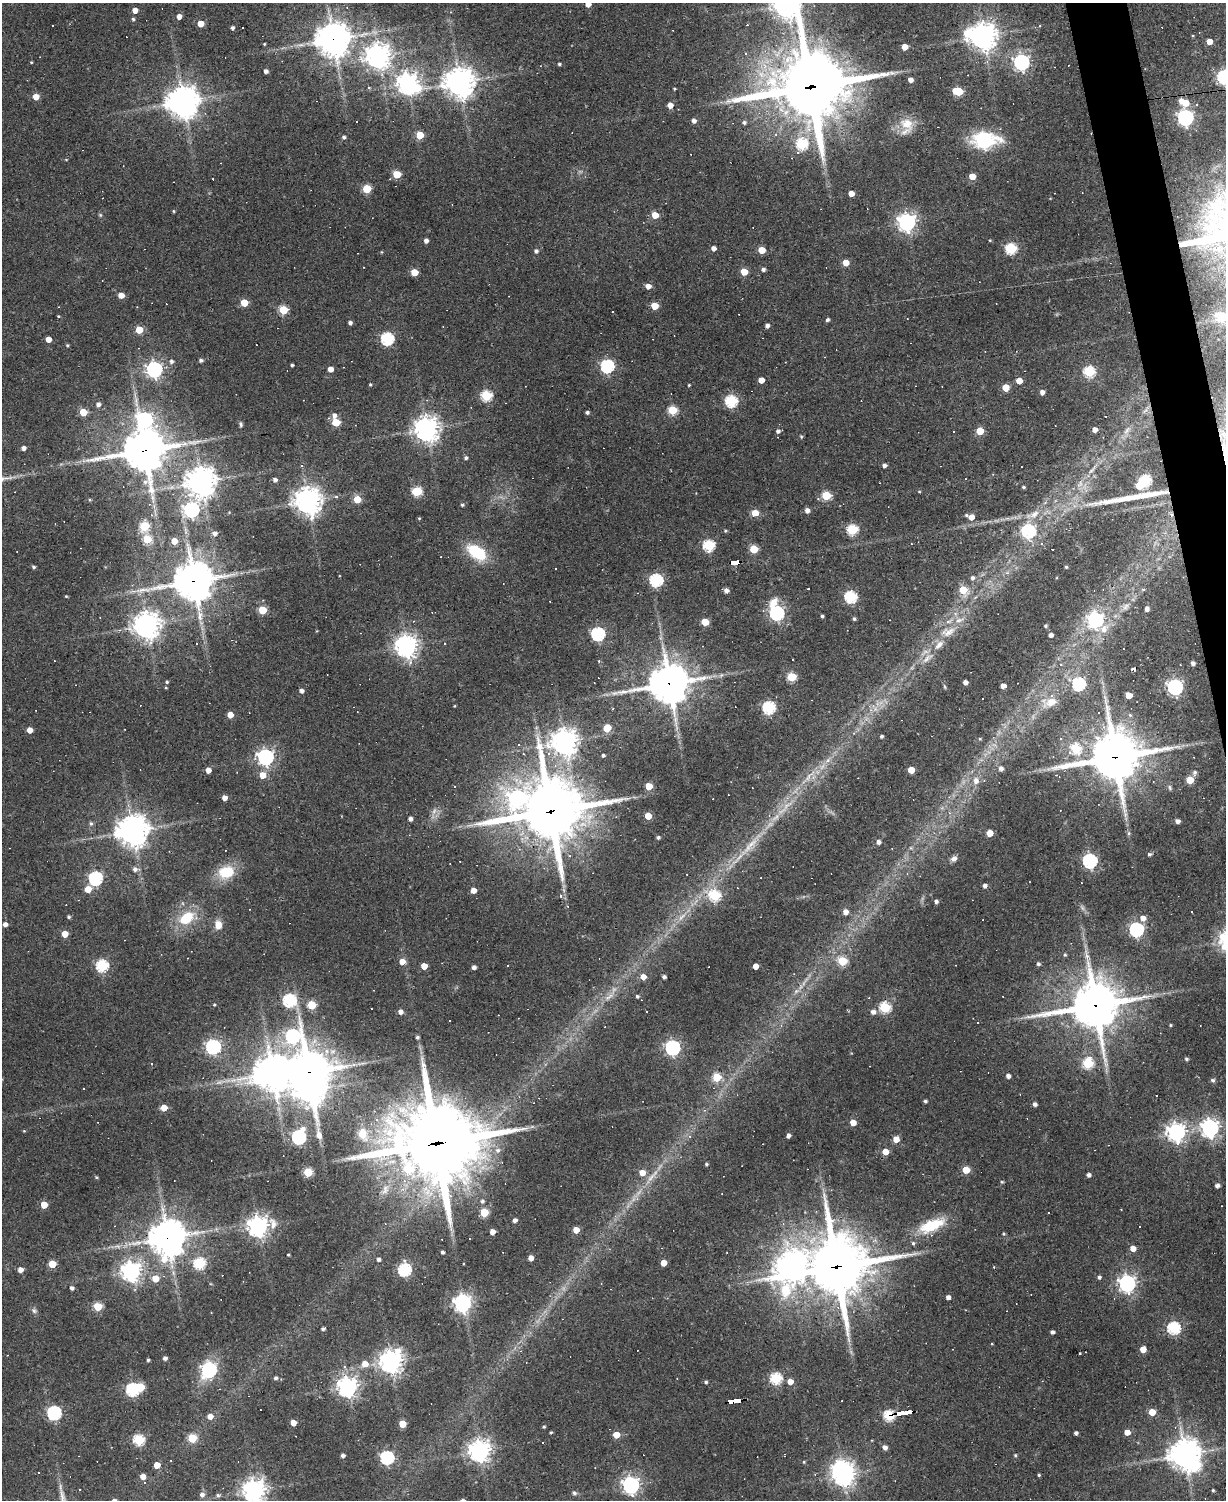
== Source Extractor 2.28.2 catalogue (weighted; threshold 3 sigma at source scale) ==
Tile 6 of 4 x 3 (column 2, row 2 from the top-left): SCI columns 1225-2448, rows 1630-3127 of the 4895 x 4870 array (HDU 1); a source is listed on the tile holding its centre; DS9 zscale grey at full resolution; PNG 1228 x 1502 px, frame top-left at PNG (2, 3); no overlay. Shown black and unused: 2% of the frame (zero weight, under 2 of 3 exposures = <1% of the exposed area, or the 3 px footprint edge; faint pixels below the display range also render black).
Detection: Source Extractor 2.28.2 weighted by HDU 2 'WHT'; one run over the whole footprint, this tile lists its part. Background 0.0632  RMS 0.0059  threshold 0.0265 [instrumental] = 3 sigma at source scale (4.5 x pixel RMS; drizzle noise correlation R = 1.50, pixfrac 1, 0.05/0.05 arcsec/px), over >= 5 px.
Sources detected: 476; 3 too faint to see at this stretch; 6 inside a brighter object's white glare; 69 cosmic-ray / hot-pixel residue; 2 long thin detections or spike segments (spike, bleed or trail) — not listed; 5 inside a brighter listed object's ellipse — not listed separately; the other 391 listed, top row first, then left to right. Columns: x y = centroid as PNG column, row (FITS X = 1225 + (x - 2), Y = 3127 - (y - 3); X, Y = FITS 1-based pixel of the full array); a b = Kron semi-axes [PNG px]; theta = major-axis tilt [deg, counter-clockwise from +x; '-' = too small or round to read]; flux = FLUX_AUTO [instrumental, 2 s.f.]
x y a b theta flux
588 4 4 4 - 5.7
787 5 10 9 - 590
135 10 4 4 - 5.1
179 16 4 4 - 4.3
133 19 4 3 - 1
201 24 5 4 - 9.1
232 28 4 3 - 1.5
983 36 10 8 -13 720
333 39 11 11 - 1000
1209 41 4 4 - 5.9
264 44 3 3 - 0.52
904 47 5 4 - 6.5
378 56 9 8 - 540
31 62 4 3 - 0.48
1021 62 6 6 - 180
559 64 4 4 - 0.86
266 71 4 4 - 2.2
1224 77 6 6 - 130
910 80 4 4 - 3.3
459 82 10 9 - 770
407 83 7 7 - 390
811 87 25 22 9 5000
369 88 4 4 - 0.75
674 89 3 3 - 0.6
958 91 7 5 -12 28
36 97 4 4 - 9
183 102 10 9 - 1000
1184 102 10 6 -29 13
670 105 5 5 - 4.5
1185 117 6 6 - 190
356 121 3 3 - 1.7
694 121 5 4 - 2.6
744 123 5 5 - 1.3
907 124 21 16 -41 11
420 135 5 5 - 17
344 137 5 4 - 1.2
984 140 11 7 1 130
802 144 6 6 - 52
397 174 5 5 - 20
972 176 5 4 - 10
367 189 5 5 - 26
851 193 4 4 - 6.1
173 211 5 3 - 0.57
100 215 5 5 - 0.79
655 215 5 4 - 9.6
907 222 7 7 - 290
426 241 4 4 - 2.6
713 248 4 4 - 3
1011 248 6 5 - 62
762 250 5 4 - 12
536 251 4 4 - 1.7
382 252 5 3 - 0.47
846 263 5 4 - 7.9
763 269 4 4 - 1.7
414 272 5 5 - 12
744 272 5 5 - 12
648 286 5 4 - 4.3
121 295 5 4 - 5.9
244 303 5 5 - 15
655 306 5 5 - 14
283 310 5 5 - 32
612 312 2 2 - 0.48
58 316 3 3 - 0.51
1223 317 28 13 -6 12
827 320 5 3 - 1.7
350 323 4 4 - 1.7
767 325 4 4 - 2
139 330 5 5 - 18
48 339 4 4 - 5.8
387 339 6 6 - 82
67 345 4 4 - 0.69
201 360 4 4 - 1.6
171 361 5 5 - 1.6
292 365 3 3 - 1.1
607 366 6 6 - 100
154 369 6 6 - 200
330 369 4 4 - 4.7
1089 372 6 5 - 55
761 380 4 4 - 5.4
1019 381 5 5 - 7.9
370 385 4 3 - 0.64
689 385 3 3 - 0.51
942 386 3 2 - 0.35
1006 387 5 5 - 12
1042 392 4 4 - 2.9
486 396 5 5 - 54
731 401 6 6 - 72
98 404 5 5 - 2.3
672 410 5 5 - 29
83 412 5 5 - 15
587 412 4 3 - 1.4
334 415 6 5 - 2.6
145 419 8 8 - 130
336 422 5 5 - 22
241 424 6 4 -88 0.98
426 429 8 8 - 510
1095 430 4 4 - 4.2
778 431 6 5 - 1.9
980 431 5 5 - 16
801 437 5 4 - 0.65
23 448 4 4 - 2.8
144 450 15 13 12 1900
466 458 4 4 - 1.2
301 465 4 3 - 0.65
884 465 4 4 - 1.9
275 480 5 5 - 1.9
1145 480 5 5 - 55
201 482 10 10 - 730
1024 487 4 3 - 0.83
417 491 5 5 - 39
919 492 4 3 - 0.47
826 495 5 5 - 31
336 497 5 4 - 0.89
357 499 5 5 - 16
90 500 4 4 - 0.78
308 501 9 9 - 620
149 504 4 3 - 0.53
462 505 4 4 - 1
191 510 7 7 - 150
807 510 4 4 - 3.4
755 513 5 4 - 13
1034 514 16 9 40 6.2
966 515 5 4 - 0.77
971 517 5 5 - 4.6
419 518 5 3 - 0.48
144 526 5 5 - 35
852 529 5 5 - 53
725 531 4 4 - 0.64
1029 531 6 6 - 89
215 533 5 5 - 2.3
147 539 5 5 - 25
174 541 5 5 - 8.2
1042 544 3 3 - 2.3
709 545 5 5 - 66
754 549 5 5 - 24
477 552 20 11 -33 29
735 563 9 4 7 150
34 567 4 3 - 0.99
1066 567 3 3 - 0.64
1007 573 6 5 - 1.4
972 578 6 5 - 1.8
656 580 6 5 - 93
194 581 14 12 9 1500
1143 589 3 3 - 1.2
726 590 5 4 - 2.7
963 590 6 5 - 17
133 591 7 5 6 1.8
66 596 3 3 - 0.54
851 597 6 6 - 72
1126 607 11 7 49 3
1147 609 5 4 - 2.2
262 610 5 5 - 20
777 613 8 6 -71 140
200 616 16 7 -81 5.4
822 616 4 3 - 1.1
854 619 5 4 - 1
1096 620 8 7 - 150
705 622 5 5 - 16
147 625 8 8 - 660
1046 626 3 3 - 0.81
948 632 22 13 19 10
598 634 6 6 - 110
1051 635 4 4 - 2.6
406 646 8 7 - 480
927 658 20 7 41 5.8
1193 663 4 3 - 1.7
1061 665 5 5 - 1.1
792 677 5 5 - 31
167 682 4 4 - 0.92
965 682 4 4 - 2.9
669 684 14 12 8 1700
1079 684 6 6 - 90
1003 686 4 4 - 4.4
945 687 7 3 -71 0.71
1175 687 6 6 - 170
166 688 4 3 - 0.52
301 691 4 4 - 2.3
1129 695 5 4 - 8.4
1050 702 23 12 13 8.8
769 707 6 6 - 81
875 709 7 5 -90 2.1
230 715 4 4 - 7.2
607 728 5 5 - 17
29 730 4 4 - 6.3
881 736 3 3 - 1.2
980 739 4 4 - 0.56
564 742 8 8 - 660
1075 749 6 6 - 30
1100 751 11 7 71 48
523 754 3 3 - 0.57
603 755 3 3 - 1.2
266 757 6 6 - 220
1115 757 17 15 17 2700
828 761 8 6 57 2.9
1001 768 5 5 - 2.1
208 770 4 4 - 5.4
911 770 5 5 - 9.2
1195 773 6 5 - 1.5
263 775 5 5 - 10
808 777 17 6 60 4.9
1190 780 5 5 - 16
976 781 8 7 - 3.9
649 786 5 5 - 12
455 787 3 2 - 0.71
1170 788 7 4 -72 1
224 798 5 4 - 3.5
517 798 10 8 16 150
786 806 11 6 64 3.7
550 811 23 20 11 4100
949 813 6 5 - 1.3
648 816 5 4 - 11
410 819 4 4 - 2.5
1177 821 4 4 - 2.7
91 823 6 5 - 1.3
133 831 10 10 - 760
989 833 5 5 - 9.1
1129 833 6 4 90 0.99
658 837 4 4 - 1.2
878 842 5 4 - 2.6
752 843 45 9 47 18
911 848 6 4 -44 0.9
1149 854 4 4 - 1.1
954 859 9 7 36 2.4
1090 861 6 6 - 130
135 869 6 6 - 2.2
226 872 16 12 14 19
95 878 6 6 - 100
984 886 4 4 - 2.1
88 889 5 5 - 9
473 890 4 4 - 4.7
715 895 6 6 - 54
561 896 4 4 - 1.3
936 901 4 4 - 1.6
568 906 4 3 - 0.5
1192 911 3 2 - 0.6
845 912 5 5 - 3.9
69 917 4 4 - 0.95
187 918 20 13 36 18
1143 918 6 6 - 4.6
5 924 4 4 - 2.9
218 925 10 8 89 5.7
1136 929 6 6 - 120
65 934 5 4 - 9.5
1065 955 4 4 - 0.84
402 961 5 5 - 5.6
842 961 5 5 - 30
1038 964 4 4 - 1.3
102 966 6 6 - 69
424 966 5 4 - 7.7
755 966 4 4 - 5.3
474 967 4 4 - 2.4
643 977 5 5 - 5.2
664 977 4 3 - 1.6
796 991 8 5 45 1.8
637 996 4 4 - 0.95
609 997 16 5 32 3.9
289 1000 6 6 - 84
214 1005 4 3 - 0.56
312 1005 5 5 - 25
1095 1005 16 15 - 2200
885 1007 5 5 - 51
647 1011 3 2 - 0.65
400 1012 5 5 - 3.1
873 1012 5 5 - 2.7
1082 1015 12 7 -38 49
449 1020 2 2 - 0.52
1170 1025 3 3 - 0.6
292 1036 11 9 -43 110
417 1037 4 4 - 1.1
213 1047 6 6 - 130
672 1048 6 6 - 150
1186 1059 4 4 - 1.1
1088 1063 6 5 - 46
308 1072 13 11 3 1900
273 1073 13 12 - 1200
1008 1076 4 4 - 2.7
717 1077 5 5 - 25
1213 1080 6 5 - 1.2
219 1083 9 4 9 1.9
310 1090 11 10 - 560
925 1101 4 3 - 1.1
1035 1104 4 4 - 2.1
164 1108 5 4 - 8.5
853 1123 4 4 - 7.9
1210 1128 7 7 - 290
24 1131 4 4 - 0.48
1176 1132 7 7 - 290
363 1134 18 12 -74 8.5
319 1135 9 6 -78 4.3
788 1135 4 4 - 2
299 1137 7 6 - 110
896 1139 4 4 - 8.6
436 1143 33 25 9 6400
497 1150 7 6 - 2.3
885 1152 5 4 - 8
706 1164 4 4 - 0.83
966 1170 5 5 - 16
308 1172 5 5 - 28
642 1173 5 5 - 6.8
1089 1175 4 4 - 2.1
96 1177 4 4 - 0.67
651 1177 26 6 50 7.5
1002 1182 5 3 - 0.54
1217 1186 4 4 - 2.4
482 1201 5 4 - 1.2
44 1205 5 5 - 11
484 1213 5 5 - 23
1048 1213 3 2 - 0.7
515 1220 4 4 - 2
273 1224 18 10 -77 6.2
931 1225 30 12 23 24
258 1226 7 7 - 400
576 1230 4 4 - 8
492 1232 4 4 - 4.5
1003 1234 4 2 - 0.64
167 1237 12 11 - 1300
913 1243 5 4 - 1.1
1133 1248 5 5 - 5
442 1252 3 3 - 1.3
288 1255 3 2 - 0.59
531 1258 4 4 - 4.1
378 1259 4 4 - 1.8
200 1263 6 5 - 51
664 1263 4 4 - 7
52 1264 5 5 - 16
790 1267 11 10 - 560
836 1267 23 21 19 3300
20 1270 5 4 - 4.3
405 1270 6 6 - 87
131 1271 7 7 - 350
1099 1277 4 4 - 1.2
155 1278 5 5 - 12
1127 1283 6 6 - 240
72 1288 4 4 - 1.8
948 1297 4 4 - 2.7
462 1303 7 6 - 260
98 1306 5 5 - 25
34 1311 8 6 -73 1.5
1174 1328 6 6 - 79
323 1329 3 3 - 1.7
1052 1332 4 3 - 1.8
1143 1349 5 4 - 7.6
521 1351 5 4 - 0.78
1080 1353 3 2 - 0.45
165 1358 4 4 - 2.1
148 1360 3 3 - 0.96
391 1361 8 8 - 450
365 1364 5 5 - 7.5
344 1367 5 4 - 1.1
209 1370 7 6 - 150
276 1378 5 4 - 1.4
776 1378 6 5 - 60
706 1382 4 4 - 1.1
790 1382 5 4 - 5.6
347 1386 7 7 - 380
132 1390 6 5 - 77
735 1401 13 4 6 120
1152 1412 5 5 - 11
54 1413 6 6 - 100
905 1413 15 3 8 160
210 1416 5 5 - 4.4
889 1416 6 6 - 32
293 1423 4 4 - 6.7
402 1424 5 5 - 12
544 1427 3 3 - 0.8
551 1432 3 3 - 0.67
1127 1432 4 4 - 6.9
1076 1433 4 4 - 1.7
616 1435 5 4 - 10
192 1438 5 5 - 25
139 1440 5 5 - 49
885 1447 5 4 - 3
479 1451 7 7 - 450
1185 1454 10 9 - 910
1015 1455 4 4 - 0.73
343 1456 4 3 - 2
387 1457 6 6 - 100
171 1461 3 3 - 1.1
804 1462 5 3 - 0.54
157 1465 5 5 - 7.6
38 1473 3 3 - 1.1
815 1474 3 3 - 0.43
844 1475 7 6 - 420
1039 1475 3 3 - 0.73
143 1477 4 4 - 4.9
631 1485 6 6 - 250
1213 1490 4 3 - 0.72
254 1491 8 7 - 460
574 1493 6 5 - 1.4
202 1495 6 5 - 2.4
218 1495 5 5 - 1.2
Overlapping masked pixels (flux is a lower limit): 16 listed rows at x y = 333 39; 811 87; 144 450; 735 563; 194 581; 669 684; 1115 757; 550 811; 1095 1005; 308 1072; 436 1143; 167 1237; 836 1267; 735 1401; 905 1413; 889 1416
Isophote crosses this tile's border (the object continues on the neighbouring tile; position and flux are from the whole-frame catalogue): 5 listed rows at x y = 588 4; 787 5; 1224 77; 1223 317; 254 1491